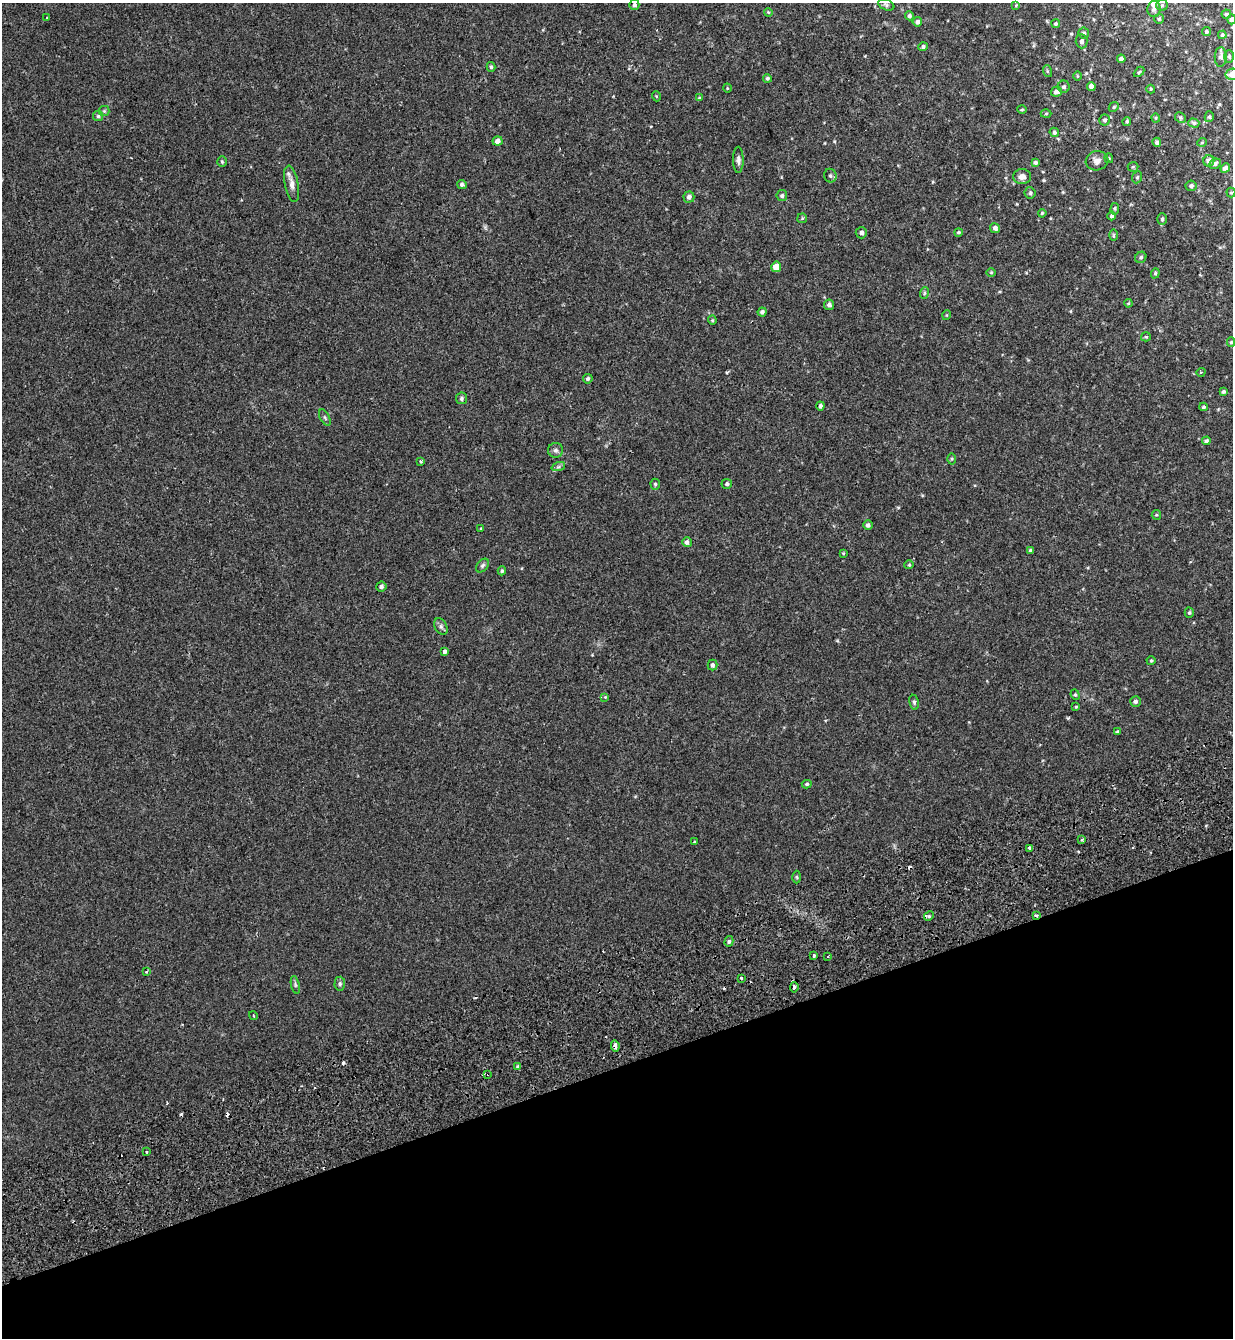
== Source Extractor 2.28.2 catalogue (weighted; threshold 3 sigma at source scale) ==
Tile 14 of 4 x 4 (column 2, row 4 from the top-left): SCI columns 1475-2705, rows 154-1489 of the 5465 x 5645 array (HDU 1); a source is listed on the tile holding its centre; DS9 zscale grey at full resolution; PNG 1235 x 1340 px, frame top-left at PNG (2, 3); each listed source drawn as its Kron ellipse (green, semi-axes under 4 px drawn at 4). Shown black and unused: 20% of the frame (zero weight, under 2 of 3 exposures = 11% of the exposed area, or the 3 px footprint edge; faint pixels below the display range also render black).
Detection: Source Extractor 2.28.2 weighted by HDU 2 'WHT'; one run over the whole footprint, this tile lists its part. Background 0.0335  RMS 0.005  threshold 0.0223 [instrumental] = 3 sigma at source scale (4.5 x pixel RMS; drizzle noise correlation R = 1.50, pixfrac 1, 0.0396/0.0396 arcsec/px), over >= 5 px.
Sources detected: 153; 8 cosmic-ray / hot-pixel residue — neither listed nor drawn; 1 inside a brighter listed object's ellipse — not listed separately; the other 144 listed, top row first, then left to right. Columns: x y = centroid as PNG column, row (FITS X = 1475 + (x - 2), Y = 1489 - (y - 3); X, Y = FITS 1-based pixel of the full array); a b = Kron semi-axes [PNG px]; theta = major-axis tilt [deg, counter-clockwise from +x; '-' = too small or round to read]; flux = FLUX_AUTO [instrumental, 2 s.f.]
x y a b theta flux
634 5 5 5 - 1
886 5 8 5 -22 0.91
1016 5 4 3 - 0.38
1162 5 6 5 - 0.82
1154 9 8 6 88 1.8
768 12 4 3 - 0.41
1226 14 4 4 - 0.76
909 16 4 4 - 0.95
47 18 3 3 - 0.68
1159 19 5 5 - 0.66
1232 19 5 4 - 1.3
917 22 4 4 - 1.3
1056 24 4 4 - 0.66
1206 32 4 4 - 0.76
1084 33 5 5 - 0.87
1222 35 4 4 - 0.69
1082 41 7 6 - 1.3
923 47 4 4 - 1
1229 56 6 5 - 0.86
1221 57 10 6 88 1.9
1121 59 4 4 - 1.4
491 67 5 4 - 0.72
1047 71 6 3 -72 0.56
1139 72 6 3 45 0.52
1232 74 6 5 - 5.4
1077 76 5 3 - 0.37
767 78 4 4 - 0.7
1091 86 4 4 - 1.8
1064 87 6 6 - 1
727 88 4 3 - 0.33
1151 89 4 4 - 0.47
1056 92 5 5 - 1.6
656 96 5 3 - 0.38
699 98 4 3 - 0.41
1114 107 5 4 - 0.61
1022 110 5 3 - 0.45
104 111 5 5 - 0.64
1046 114 5 3 - 0.44
98 116 5 5 - 0.73
1209 117 5 4 - 0.69
1156 118 4 4 - 0.46
1180 118 6 5 - 0.68
1105 120 5 5 - 0.97
1127 121 4 3 - 0.63
1194 123 5 4 - 0.74
1054 132 5 4 - 0.86
498 141 5 4 - 2
1157 142 4 4 - 1.1
1202 142 5 3 - 0.4
1109 158 5 4 - 0.49
738 160 13 5 -89 1.5
1097 161 11 9 10 2.4
1209 161 6 5 - 2.6
222 162 5 4 - 0.55
1035 162 4 4 - 0.96
1215 164 6 5 - 1.1
1133 167 5 5 - 0.57
1225 168 5 4 - 1.8
830 176 7 6 - 1.2
1022 177 9 7 4 2.3
1137 177 6 5 - 0.69
292 184 18 6 -79 3.2
462 184 5 4 - 1.1
1191 186 5 5 - 1.1
1030 193 5 5 - 0.8
1231 193 5 4 - 0.56
782 196 5 5 - 0.93
689 197 5 5 - 1.6
1115 209 6 4 85 0.6
1042 213 4 3 - 0.46
1112 216 4 4 - 0.9
802 218 5 4 - 0.49
1162 219 6 5 - 0.75
995 228 5 4 - 1.5
958 232 4 4 - 0.61
861 233 5 5 - 1.4
1113 235 6 4 89 0.53
1141 257 6 5 - 0.85
776 267 5 5 - 7
991 273 5 3 - 0.4
1155 273 5 4 - 0.59
924 293 6 3 71 0.53
1128 303 4 3 - 0.43
829 305 5 5 - 1.3
762 312 4 4 - 1.2
947 315 5 3 - 0.35
712 320 4 4 - 0.46
1146 337 5 4 - 0.52
1231 342 5 4 - 0.59
1201 372 4 3 - 0.39
588 379 5 4 - 0.9
1223 392 4 3 - 0.79
461 398 6 5 - 0.93
820 406 4 4 - 1.1
1204 407 4 4 - 0.51
325 418 9 4 -63 0.74
1206 441 4 4 - 0.9
556 450 7 7 - 1.3
952 459 5 3 - 0.47
420 461 3 3 - 0.82
558 467 7 4 18 0.88
655 484 5 4 - 0.69
727 484 5 5 - 0.91
1156 515 5 4 - 0.53
868 525 5 4 - 1.2
481 528 4 3 - 0.34
687 542 5 5 - 1.4
1030 550 4 4 - 0.74
843 553 3 3 - 0.38
482 565 8 5 50 0.9
909 565 4 4 - 0.46
502 571 4 4 - 0.65
381 586 5 5 - 1.2
1189 613 5 4 - 0.67
441 626 9 6 -63 1.2
444 651 4 3 - 2.8
1151 661 4 4 - 0.5
712 665 5 5 - 1.1
1075 695 5 4 - 0.61
605 697 4 4 - 0.36
1136 701 5 5 - 0.99
914 702 7 5 -80 0.78
1076 707 3 3 - 0.42
1118 732 4 3 - 0.72
807 784 5 4 - 0.7
1082 839 3 3 - 1.4
694 842 4 2 - 0.41
1030 848 4 3 - 3.1
797 877 6 4 -88 0.55
1036 915 3 3 - 2.5
929 916 5 4 - 0.69
729 941 5 4 - 0.85
814 956 3 3 - 0.81
828 957 3 3 - 0.7
146 972 3 3 - 0.57
741 978 3 3 - 1.5
340 984 7 5 88 0.86
295 985 9 3 -77 0.8
794 987 5 3 - 1.4
253 1016 4 3 - 0.46
615 1046 6 3 -83 4.6
518 1067 4 3 - 0.77
488 1074 3 2 - 0.67
146 1152 3 2 - 0.73
Overlapping masked pixels (flux is a lower limit): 3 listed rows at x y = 1036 915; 615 1046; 488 1074
Isophote crosses this tile's border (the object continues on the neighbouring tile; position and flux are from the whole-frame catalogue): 2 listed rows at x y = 1232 19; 1232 74